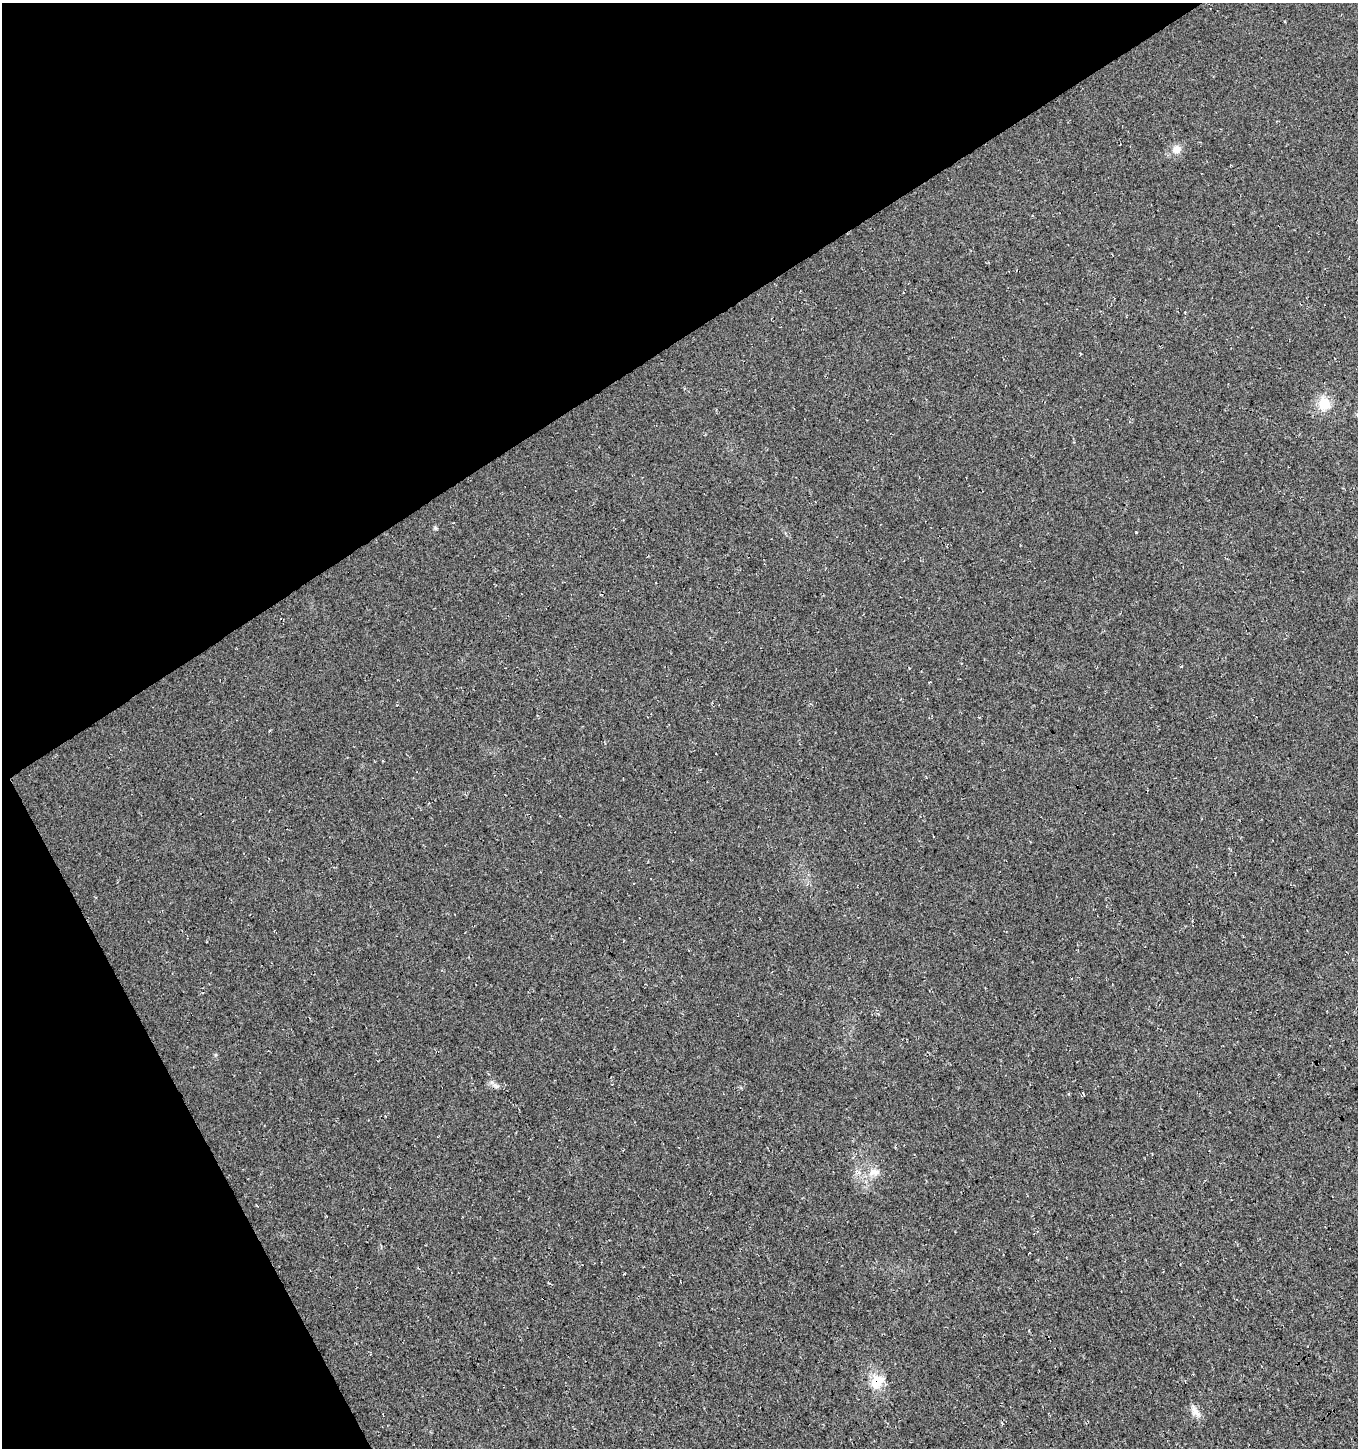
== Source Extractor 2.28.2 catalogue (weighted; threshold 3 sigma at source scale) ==
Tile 5 of 4 x 4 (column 1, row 2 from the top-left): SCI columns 200-1555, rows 2943-4388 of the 5765 x 5889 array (HDU 1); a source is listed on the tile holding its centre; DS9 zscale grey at full resolution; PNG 1360 x 1450 px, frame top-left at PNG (2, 3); no overlay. Shown black and unused: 30% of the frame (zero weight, under 3 of 4 exposures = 5% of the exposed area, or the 3 px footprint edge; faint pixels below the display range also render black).
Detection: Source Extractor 2.28.2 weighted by HDU 2 'WHT'; one run over the whole footprint, this tile lists its part. Background 0.0151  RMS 0.0074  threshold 0.0334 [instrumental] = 3 sigma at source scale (4.5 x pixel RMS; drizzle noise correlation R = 1.50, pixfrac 1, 0.0396/0.0396 arcsec/px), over >= 5 px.
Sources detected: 8; all 8 listed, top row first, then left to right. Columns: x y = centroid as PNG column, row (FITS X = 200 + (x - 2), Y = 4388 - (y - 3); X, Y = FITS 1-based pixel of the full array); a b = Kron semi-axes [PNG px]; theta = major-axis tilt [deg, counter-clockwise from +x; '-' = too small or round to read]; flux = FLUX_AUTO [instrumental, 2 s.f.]
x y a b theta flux
1177 149 10 10 - 5.9
1324 404 15 13 -79 14
1136 532 3 3 - 0.62
496 1086 12 6 -32 2.8
1083 1093 4 2 - 0.88
874 1172 15 9 2 6.3
877 1382 18 14 57 14
1195 1411 16 8 -54 5.4
Overlapping masked pixels (flux is a lower limit): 1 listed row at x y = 877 1382